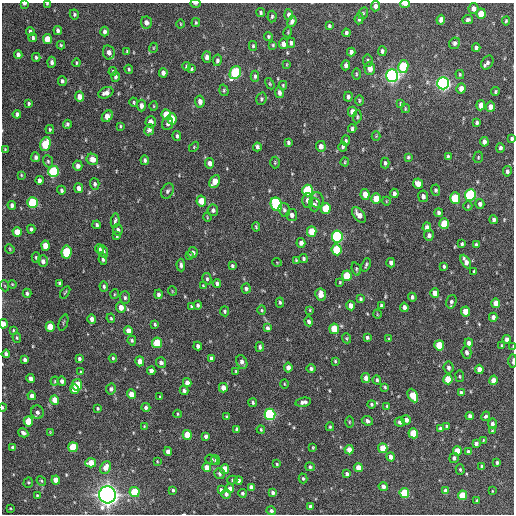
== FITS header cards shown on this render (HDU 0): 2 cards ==
NAXIS1  =                  512 / Axis length
NAXIS2  =                  512 / Axis length

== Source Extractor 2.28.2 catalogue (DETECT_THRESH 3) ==
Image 512 x 512 px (HDU 0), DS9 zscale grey, 1 PNG px = 1 image px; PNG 516 x 516 px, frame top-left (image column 1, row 512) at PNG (2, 3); each listed source drawn as its Kron ellipse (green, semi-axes under 4 px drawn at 4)
Background 1040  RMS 32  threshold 97.1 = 3 sigma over >= 5 px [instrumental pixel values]
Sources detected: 380; all 380 listed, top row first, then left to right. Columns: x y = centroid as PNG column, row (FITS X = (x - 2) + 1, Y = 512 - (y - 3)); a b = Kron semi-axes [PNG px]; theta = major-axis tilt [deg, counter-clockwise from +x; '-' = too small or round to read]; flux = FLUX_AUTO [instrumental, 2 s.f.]
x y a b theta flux
24 4 4 2 - 4.8e+03
47 4 3 3 - 1.9e+03
195 4 5 3 - 3.1e+03
405 4 5 3 - 2.0e+04
375 6 5 4 - 9.3e+03
473 9 5 5 - 1.3e+04
261 13 4 4 - 3.1e+03
363 13 6 4 69 3.0e+03
74 14 5 4 - 3.5e+03
481 14 5 4 - 4.6e+04
289 15 5 4 - 7.1e+03
272 16 6 4 84 3.4e+03
359 19 5 4 - 7.1e+03
441 20 5 4 - 1.1e+04
468 20 5 4 - 5.1e+03
292 21 6 4 66 7.4e+03
506 21 4 3 - 2.7e+03
146 22 6 5 - 1.1e+04
196 23 4 3 - 2.5e+03
181 24 4 3 - 1.5e+03
329 26 4 3 - 3.3e+03
58 30 4 4 - 6.0e+03
30 31 4 4 - 4.6e+03
105 32 5 3 - 7.5e+03
288 32 5 3 - 1.9e+03
346 33 4 3 - 4.6e+03
268 36 5 4 - 3.1e+03
33 38 4 4 - 4.5e+03
47 39 5 4 - 3.1e+04
291 43 5 4 - 4.9e+03
455 43 6 5 - 6.0e+03
284 44 5 4 - 1.4e+04
61 45 4 4 - 2.6e+03
273 45 4 4 - 2.3e+03
253 46 5 4 - 2.9e+03
153 48 5 3 - 1.8e+03
476 48 4 4 - 5.8e+03
382 51 5 4 - 4.7e+03
109 52 7 6 - 1.1e+04
127 52 4 3 - 2.5e+03
351 52 4 4 - 7.6e+03
18 54 4 4 - 7.6e+03
36 57 4 4 - 3.4e+03
207 57 6 4 -89 1.0e+04
217 60 6 4 78 5.2e+03
368 60 6 5 - 4.6e+03
52 62 5 4 - 6.3e+03
487 62 7 5 56 6.6e+03
77 63 4 3 - 2.6e+03
287 64 4 2 - 1.6e+03
346 65 5 4 - 6.9e+03
187 66 4 3 - 5.0e+03
403 66 6 5 - 1.2e+05
370 68 6 5 - 1.6e+04
129 69 4 3 - 2.7e+03
192 69 4 3 - 6.7e+03
113 71 4 3 - 2.7e+03
163 73 5 4 - 9.0e+03
235 73 7 5 62 1.9e+05
356 74 5 3 - 2.5e+03
460 74 4 3 - 2.3e+03
115 76 5 4 - 4.9e+03
255 76 5 4 - 3.8e+03
392 76 6 6 - 7.9e+05
62 81 5 4 - 4.5e+03
443 83 6 6 - 7.5e+05
270 84 6 4 -59 2.5e+03
283 85 4 3 - 2.2e+03
461 88 5 4 - 1.4e+04
224 90 6 4 -72 3.1e+03
495 92 4 3 - 2.8e+03
106 93 8 5 23 1.1e+04
279 93 5 4 - 7.3e+03
79 97 5 4 - 1.5e+04
348 97 5 3 - 4.9e+03
261 99 6 5 - 4.0e+03
359 100 5 3 - 2.4e+03
200 101 6 4 -82 1.1e+04
134 102 5 3 - 2.6e+03
29 103 3 3 - 3.3e+03
400 104 4 2 - 2.3e+03
481 105 5 4 - 2.1e+04
141 106 6 4 -87 9.9e+03
154 106 5 3 - 1.9e+03
490 107 5 4 - 1.2e+04
405 109 4 2 - 1.9e+03
352 112 5 4 - 1.6e+04
17 114 4 4 - 6.6e+03
166 115 5 5 - 5.3e+04
107 116 6 4 47 2.3e+04
357 117 6 4 83 2.9e+03
172 119 5 4 - 3.4e+04
151 122 5 5 - 1.1e+04
477 122 4 3 - 4.1e+03
67 124 4 3 - 4.3e+03
168 124 6 5 - 7.3e+03
120 126 3 3 - 2.1e+03
352 128 4 3 - 4.3e+03
50 130 4 3 - 2.7e+03
149 130 6 4 65 7.4e+03
177 136 5 3 - 3.6e+03
376 136 4 4 - 2.0e+03
512 138 4 3 - 3.9e+03
346 141 5 4 - 4.2e+03
288 142 4 3 - 4.0e+03
484 142 5 4 - 1.0e+04
45 144 7 5 74 1.1e+05
321 146 5 4 - 1.1e+04
194 147 6 4 46 2.4e+03
257 147 4 3 - 4.8e+03
343 147 4 3 - 4.0e+03
500 148 5 4 - 5.3e+03
5 149 3 3 - 1.8e+03
36 157 5 4 - 5.8e+03
408 157 3 3 - 2.7e+03
448 157 4 3 - 4.5e+03
478 157 6 4 72 2.7e+03
92 159 6 5 - 1.8e+04
145 160 5 3 - 4.4e+03
48 161 6 4 -68 3.9e+03
345 162 4 4 - 2.1e+03
210 163 5 4 - 1.1e+04
275 163 6 5 - 2.6e+03
385 163 5 4 - 4.2e+03
78 166 5 4 - 8.7e+03
53 171 5 5 - 1.7e+05
507 171 5 4 - 5.7e+03
21 175 4 4 - 2.2e+03
39 180 4 3 - 7.1e+03
215 182 7 4 63 3.1e+04
95 184 6 4 -87 4.9e+03
418 184 5 4 - 1.9e+04
79 188 5 4 - 1.1e+04
61 190 4 3 - 3.9e+03
435 190 5 4 - 3.9e+03
167 191 8 6 61 5.4e+03
308 191 6 5 - 1.6e+05
394 193 5 3 - 6.0e+03
365 194 5 4 - 2.0e+04
470 195 6 5 - 2.4e+05
423 196 6 5 - 7.7e+03
455 198 5 5 - 9.8e+04
376 199 5 4 - 3.9e+04
307 200 7 5 -90 8.6e+03
317 200 8 6 -89 7.1e+03
201 201 5 4 - 3.2e+04
386 201 4 3 - 1.5e+03
33 203 5 5 - 1.4e+05
276 204 7 5 -66 2.3e+05
480 204 5 4 - 6.7e+03
12 205 4 4 - 7.0e+03
314 205 7 5 -87 5.9e+03
468 206 5 4 - 2.0e+03
326 208 5 5 - 6.5e+04
213 210 6 5 - 5.7e+03
284 210 7 5 -72 5.1e+03
439 213 4 4 - 5.2e+03
292 215 6 5 - 8.0e+03
359 215 9 5 -51 1.6e+04
207 217 4 3 - 1.7e+03
494 220 4 3 - 6.0e+03
115 221 7 3 80 4.1e+03
444 224 5 5 - 6.7e+04
97 225 4 3 - 4.6e+03
256 227 5 4 - 2.8e+03
427 227 5 4 - 8.9e+03
31 229 4 4 - 4.8e+03
118 230 6 5 - 6.0e+03
312 231 5 5 - 4.1e+04
17 232 5 4 - 3.1e+04
429 235 5 5 - 6.8e+03
117 236 4 4 - 2.5e+03
337 237 6 5 - 2.4e+05
301 243 5 4 - 8.6e+03
462 244 4 3 - 3.2e+03
476 245 4 3 - 5.2e+03
45 246 5 4 - 3.0e+04
10 249 5 4 - 2.1e+03
99 249 5 4 - 5.5e+03
337 250 5 5 - 1.0e+05
103 251 6 5 - 5.5e+03
66 252 6 5 - 1.0e+05
193 253 5 4 - 6.9e+03
189 256 4 3 - 2.6e+03
36 257 5 4 - 3.0e+03
303 258 4 4 - 3.4e+03
103 259 6 4 -80 4.5e+03
296 260 3 3 - 2.2e+03
43 261 6 5 - 8.9e+03
277 262 4 3 - 1.5e+03
466 262 7 4 -60 1.2e+04
391 263 4 4 - 7.5e+03
181 265 6 4 -88 5.8e+03
366 265 7 3 71 3.5e+03
232 266 4 3 - 4.1e+03
444 266 4 3 - 3.7e+03
356 269 7 4 -71 3.3e+03
474 271 4 3 - 3.4e+03
347 276 5 5 - 7.3e+04
207 279 6 4 -77 3.5e+03
340 282 4 4 - 2.2e+03
59 283 4 3 - 4.0e+03
217 283 4 3 - 4.7e+03
12 284 4 3 - 1.9e+03
5 286 5 3 - 2.0e+03
104 286 5 4 - 4.1e+03
203 286 3 3 - 2.0e+03
246 288 5 4 - 4.8e+03
172 291 5 3 - 1.6e+03
65 292 7 2 56 2.1e+03
27 293 4 4 - 5.1e+03
435 293 5 4 - 1.8e+04
115 294 5 3 - 1.8e+03
158 294 5 4 - 5.7e+03
321 295 6 5 - 2.1e+04
412 297 4 3 - 4.3e+03
125 298 6 5 - 4.6e+03
360 299 4 3 - 3.5e+03
280 302 5 4 - 3.6e+03
451 302 7 5 74 5.3e+03
496 303 5 4 - 2.0e+04
198 305 4 3 - 3.4e+03
381 305 3 3 - 3.7e+03
351 306 5 4 - 1.2e+04
121 307 5 4 - 1.9e+04
192 307 4 3 - 3.6e+03
404 307 4 4 - 9.1e+03
262 310 5 4 - 2.7e+03
310 310 4 3 - 1.8e+03
225 311 5 4 - 3.6e+03
466 311 5 4 - 3.6e+04
377 314 4 3 - 1.6e+03
493 317 4 4 - 8.0e+03
111 318 5 4 - 2.7e+03
92 319 4 4 - 1.0e+04
309 321 5 4 - 6.2e+03
63 322 8 2 69 2.1e+03
3 324 5 3 - 1.8e+04
155 324 3 2 - 2.5e+03
50 327 5 4 - 4.2e+04
267 328 4 3 - 5.3e+03
334 329 5 4 - 4.8e+04
13 330 4 3 - 1.9e+03
128 331 4 4 - 1.4e+04
367 337 4 4 - 4.2e+03
17 338 5 4 - 2.8e+03
347 338 5 4 - 2.6e+03
389 339 4 4 - 2.6e+03
507 339 4 4 - 7.2e+03
132 340 5 4 - 3.5e+03
157 343 5 5 - 8.0e+04
469 343 4 4 - 1.0e+04
439 345 5 5 - 6.1e+04
501 345 4 3 - 1.8e+03
198 346 4 3 - 5.8e+03
260 347 5 4 - 4.5e+03
513 347 4 2 - 2.1e+03
466 352 6 5 - 6.1e+03
6 354 4 4 - 7.0e+03
113 358 4 3 - 2.7e+03
211 358 4 3 - 5.8e+03
79 359 3 3 - 4.4e+03
25 360 3 3 - 5.3e+03
140 361 5 4 - 1.7e+04
335 361 3 3 - 2.4e+03
513 361 7 3 89 3.3e+03
242 362 7 5 -65 9.0e+03
161 363 5 5 - 7.5e+03
288 368 5 4 - 1.1e+04
448 368 6 5 - 6.2e+03
311 369 4 4 - 4.5e+03
479 369 4 4 - 1.3e+04
151 371 4 4 - 1.0e+04
236 371 3 2 - 2.3e+03
81 372 3 3 - 2.3e+03
460 376 6 3 -82 2.3e+03
31 378 4 4 - 9.8e+03
366 378 5 4 - 1.4e+04
448 379 5 4 - 5.2e+04
377 380 4 4 - 3.9e+03
493 380 5 4 - 1.4e+04
55 381 4 4 - 2.2e+03
62 381 4 4 - 7.2e+03
187 383 4 4 - 1.2e+04
284 384 4 3 - 1.8e+03
77 385 6 5 - 8.0e+04
385 387 4 2 - 2.6e+03
223 388 5 4 - 1.5e+04
74 389 5 4 - 2.5e+04
111 389 5 5 - 5.3e+03
184 391 4 3 - 5.8e+03
461 393 4 4 - 8.3e+03
131 394 5 4 - 2.5e+04
32 396 4 4 - 1.3e+04
413 396 7 4 -63 4.7e+04
160 397 3 3 - 2.6e+03
55 400 5 4 - 2.7e+04
303 402 8 4 11 7.3e+03
253 403 4 3 - 3.7e+03
371 404 4 4 - 3.1e+03
387 406 3 3 - 2.4e+03
2 407 4 2 - 1.9e+03
146 407 4 4 - 5.9e+03
98 408 4 3 - 2.8e+03
37 412 7 6 - 8.4e+03
178 414 4 3 - 2.0e+03
270 414 5 5 - 3.4e+05
470 416 4 4 - 7.9e+03
486 416 5 4 - 3.6e+03
227 417 4 3 - 4.1e+03
406 420 5 4 - 1.1e+04
28 421 5 4 - 4.6e+04
367 421 5 4 - 5.8e+03
349 422 5 3 - 2.2e+03
400 422 5 4 - 5.6e+03
492 424 5 4 - 5.7e+03
144 426 4 3 - 1.6e+03
447 426 4 4 - 3.5e+03
330 427 4 4 - 2.7e+03
440 428 4 3 - 3.5e+03
237 429 4 4 - 6.4e+03
261 429 4 3 - 2.5e+03
492 431 3 3 - 1.9e+03
50 432 3 2 - 1.4e+03
23 433 5 4 - 6.8e+03
413 433 5 4 - 7.1e+04
187 435 5 4 - 5.1e+04
206 436 4 4 - 7.3e+03
483 440 4 3 - 2.0e+03
476 443 4 4 - 7.0e+03
73 447 5 4 - 8.1e+04
313 447 3 2 - 1.9e+03
13 448 4 3 - 7.2e+03
383 448 5 4 - 4.5e+04
349 450 5 4 - 1.9e+04
168 451 4 4 - 1.1e+04
457 451 4 4 - 2.8e+04
468 451 3 3 - 4.0e+03
391 457 4 4 - 1.1e+04
454 458 5 4 - 5.9e+03
211 460 6 5 - 5.0e+03
216 460 5 4 - 3.1e+03
157 461 4 2 - 1.6e+03
91 463 5 4 - 2.8e+04
497 463 3 3 - 3.8e+03
277 464 3 3 - 2.2e+03
482 466 3 3 - 3.6e+03
105 467 6 5 - 1.9e+04
207 467 4 4 - 2.2e+04
310 467 5 4 - 3.8e+03
358 467 4 4 - 2.1e+04
225 469 5 4 - 3.9e+04
460 469 5 4 - 3.1e+03
220 474 5 5 - 5.6e+03
347 474 4 4 - 5.2e+03
303 478 5 4 - 3.1e+03
56 480 4 4 - 2.2e+04
232 480 5 4 - 3.1e+03
239 480 4 4 - 5.9e+03
41 481 5 4 - 2.7e+03
28 482 5 4 - 3.2e+03
383 486 4 4 - 8.4e+03
251 487 4 4 - 9.5e+03
230 489 4 4 - 1.2e+04
173 490 4 3 - 3.2e+03
221 490 4 3 - 4.6e+03
445 491 4 4 - 1.1e+04
492 491 3 2 - 1.4e+03
134 492 5 5 - 8.5e+04
242 493 4 4 - 3.5e+03
273 493 4 3 - 5.7e+03
404 493 5 5 - 9.3e+04
226 494 5 4 - 6.7e+03
37 495 3 3 - 1.9e+03
107 495 8 8 - 1.6e+06
462 495 5 4 - 4.9e+04
477 500 3 3 - 2.7e+03
310 507 4 3 - 8.2e+03
10 508 4 3 - 1.8e+03
271 511 5 4 - 5.1e+03
At the frame edge (FLAGS 8, measured only in part): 9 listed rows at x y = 24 4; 47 4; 195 4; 405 4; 512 138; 3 324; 513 347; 513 361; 2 407